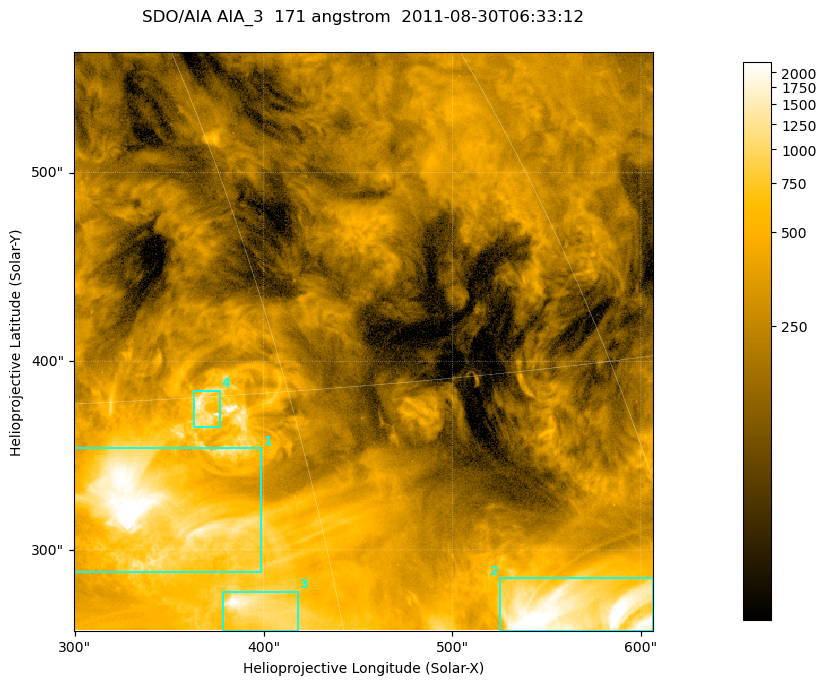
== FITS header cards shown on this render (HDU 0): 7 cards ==
TELESCOP= 'SDO/AIA '
INSTRUME= 'AIA_3   '
WAVELNTH=                  171
WAVEUNIT= 'angstrom'
DATE-OBS= '2011-08-30T06:33:12.34'
CTYPE1  = 'HPLN-TAN'
CTYPE2  = 'HPLT-TAN'

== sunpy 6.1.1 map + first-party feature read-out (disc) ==
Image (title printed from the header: SDO/AIA AIA_3  171 angstrom  2011-08-30T06:33:12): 512 x 512 px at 0.599 arcsec/px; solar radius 950 arcsec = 1585 px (partial field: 3.3% of the solar disc is inside the frame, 100% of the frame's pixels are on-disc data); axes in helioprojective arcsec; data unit not stated in the header (colour bar unlabelled)
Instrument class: DISC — disc imager (sunpy class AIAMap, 171 A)
Bright regions (active regions / flare kernels): reference = the on-disc median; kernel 5 px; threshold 5 sigma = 739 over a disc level ~240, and >= 1.15x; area >= 262 px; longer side >= 6 px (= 3.6 arcsec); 4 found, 4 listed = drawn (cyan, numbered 1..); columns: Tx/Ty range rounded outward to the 2 arcsec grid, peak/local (2 s.f.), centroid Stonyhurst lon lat
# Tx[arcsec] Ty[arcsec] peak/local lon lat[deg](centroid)
1 298..400 288..354 13 +23 +26
2 524..606 256..286 13 +40 +22
3 378..418 256..278 8.7 +27 +23
4 362..378 364..386 6.9 +26 +29